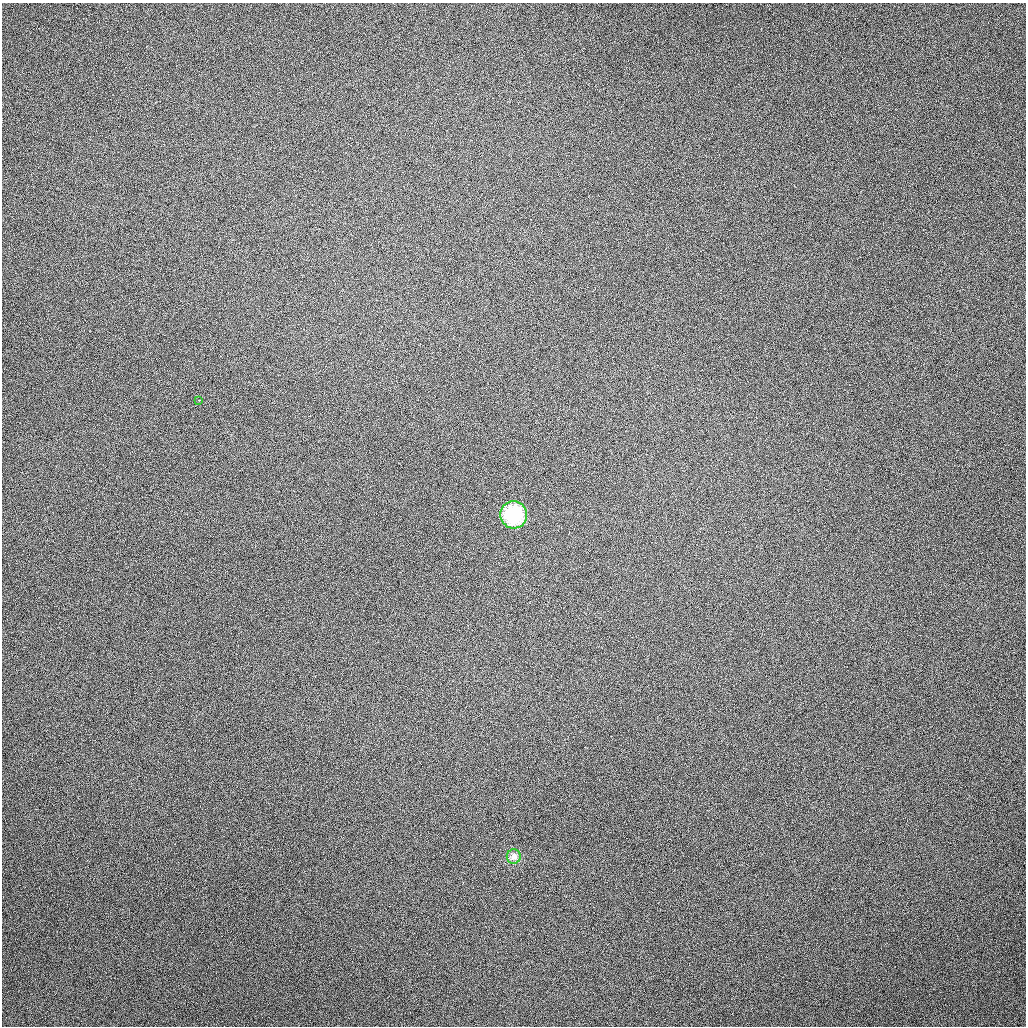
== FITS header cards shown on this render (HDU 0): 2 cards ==
NAXIS1  =                 1024 / length of data axis 1
NAXIS2  =                 1024 / length of data axis 2

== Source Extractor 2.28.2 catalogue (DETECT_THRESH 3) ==
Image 1024 x 1024 px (HDU 0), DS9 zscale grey, 1 PNG px = 1 image px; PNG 1028 x 1028 px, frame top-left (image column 1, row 1024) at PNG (2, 3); each listed source drawn as its Kron ellipse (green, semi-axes under 4 px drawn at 4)
Background 133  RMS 11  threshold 34.1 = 3 sigma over >= 5 px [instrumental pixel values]
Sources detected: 3; all 3 listed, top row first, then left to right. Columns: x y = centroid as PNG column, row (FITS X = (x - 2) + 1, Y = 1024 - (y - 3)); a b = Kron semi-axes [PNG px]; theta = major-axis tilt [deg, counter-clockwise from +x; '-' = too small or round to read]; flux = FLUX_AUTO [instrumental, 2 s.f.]
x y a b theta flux
199 400 3 2 - 1700
514 515 13 13 - 46000
514 856 7 7 - 5900